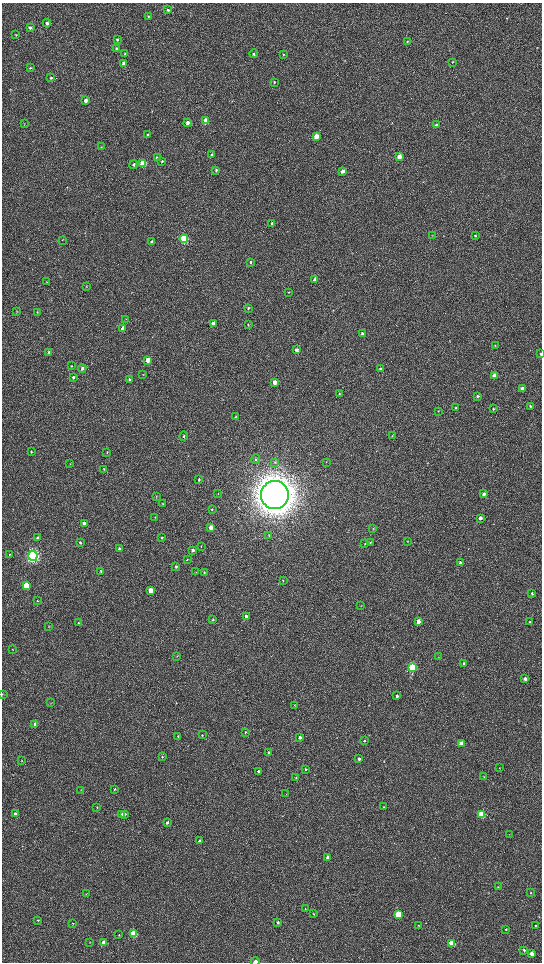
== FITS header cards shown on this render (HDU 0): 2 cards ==
NAXIS1  =                 1080 / length of data axis 1
NAXIS2  =                 1920 / length of data axis 2

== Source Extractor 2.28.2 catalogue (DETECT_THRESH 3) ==
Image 1080 x 1920 px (HDU 0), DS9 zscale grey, zoomed out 1/2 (1 PNG px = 2 x 2 image px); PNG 544 x 964 px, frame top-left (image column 1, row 1919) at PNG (2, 3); each listed source drawn as its Kron ellipse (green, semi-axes under 4 px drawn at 4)
Background 524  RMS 36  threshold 108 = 3 sigma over >= 5 px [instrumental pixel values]
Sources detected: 187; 5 cannot appear on this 1/2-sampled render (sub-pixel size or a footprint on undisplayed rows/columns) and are neither listed nor drawn; the other 182 listed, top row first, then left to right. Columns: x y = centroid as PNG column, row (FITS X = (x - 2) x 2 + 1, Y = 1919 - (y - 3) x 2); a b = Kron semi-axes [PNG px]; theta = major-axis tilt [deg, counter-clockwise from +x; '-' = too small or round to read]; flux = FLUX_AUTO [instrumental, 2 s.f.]
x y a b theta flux
168 10 4 3 - 7.9e+03
148 16 4 3 - 5.1e+03
47 23 4 4 - 1.6e+04
30 28 4 3 - 1.4e+04
16 35 3 2 - 4.3e+03
117 40 3 3 - 6.5e+03
407 42 4 3 - 6.6e+03
116 48 3 2 - 6.5e+03
125 53 3 3 - 5.9e+03
254 54 4 3 - 8.8e+03
283 54 4 3 - 6.7e+03
452 62 3 2 - 3.8e+03
124 63 4 3 - 2.4e+04
30 68 3 3 - 6.9e+03
51 78 4 3 - 1.1e+04
274 82 4 3 - 6.5e+03
86 100 4 3 - 3.3e+04
206 121 4 3 - 1.4e+05
24 123 3 3 - 4.7e+03
187 123 4 3 - 2.6e+04
436 125 4 3 - 1.2e+04
148 135 3 3 - 8.8e+03
316 136 4 3 - 1.0e+05
101 147 4 2 - 3.3e+03
212 155 4 3 - 1.2e+04
399 157 4 3 - 5.7e+04
157 158 4 3 - 1.2e+04
162 161 3 3 - 6.6e+03
143 163 4 3 - 2.7e+05
134 164 4 3 - 1.0e+04
216 170 4 3 - 8.1e+03
343 171 3 3 - 3.3e+04
272 223 4 3 - 8.4e+03
432 236 3 2 - 2.8e+03
475 236 3 3 - 5.4e+03
184 239 4 3 - 9.0e+05
62 240 3 2 - 2.4e+03
151 241 3 3 - 8.4e+03
250 262 4 3 - 9.6e+03
315 279 3 3 - 2.7e+04
47 282 3 2 - 2.6e+03
86 286 3 2 - 3.1e+03
289 292 4 2 - 4.2e+03
248 308 4 3 - 6.7e+03
17 312 3 2 - 2.9e+03
37 312 3 2 - 4.0e+03
126 319 3 2 - 3.3e+03
213 323 4 3 - 2.9e+04
248 325 3 3 - 3.9e+03
123 328 4 3 - 3.6e+04
362 334 4 3 - 2.1e+04
495 345 3 3 - 3.7e+03
297 350 4 3 - 3.1e+04
49 352 4 3 - 1.2e+04
541 354 3 2 - 7.0e+03
148 360 4 3 - 1.1e+05
71 366 3 3 - 4.8e+03
82 368 4 3 - 1.2e+04
380 369 3 3 - 1.2e+04
143 375 3 3 - 3.5e+03
494 375 3 3 - 4.2e+04
73 377 4 3 - 8.9e+03
129 380 4 3 - 1.3e+04
274 382 4 3 - 4.4e+04
522 388 3 3 - 2.1e+04
339 393 4 3 - 6.4e+03
478 396 3 3 - 1.1e+04
530 406 3 3 - 9.8e+03
455 407 3 3 - 4.8e+03
493 409 3 3 - 7.4e+03
438 411 3 2 - 3.7e+03
236 417 4 3 - 5.0e+03
184 436 4 3 - 9.2e+03
392 436 3 3 - 4.6e+03
31 452 3 2 - 5.1e+03
107 452 4 2 - 4.3e+03
256 459 5 3 - 9.1e+03
275 462 4 3 - 6.8e+03
326 462 3 2 - 3.9e+03
70 464 3 2 - 2.7e+03
104 469 3 2 - 5.6e+03
199 480 4 3 - 8.6e+03
218 493 3 2 - 2.8e+03
484 494 3 3 - 2.4e+04
275 495 14 13 - 1.9e+07
156 497 3 3 - 5.1e+03
162 504 3 2 - 3.8e+03
212 509 3 3 - 5.7e+03
155 517 3 2 - 2.8e+03
480 518 3 3 - 2.8e+04
84 524 3 3 - 7.3e+04
211 528 3 3 - 6.6e+04
373 528 4 2 - 4.9e+03
269 535 4 3 - 5.9e+03
38 538 3 3 - 1.7e+04
162 538 3 3 - 9.1e+03
407 541 3 3 - 4.3e+03
370 542 3 3 - 5.9e+03
80 543 3 3 - 9.5e+03
365 544 3 3 - 5.4e+03
201 546 3 2 - 3.9e+03
119 549 3 3 - 1.2e+04
193 550 3 3 - 1.7e+04
9 555 3 2 - 4.9e+03
33 556 5 4 - 2.5e+06
187 559 4 3 - 5.6e+03
460 562 4 3 - 1.0e+04
176 567 3 3 - 1.1e+04
101 571 4 2 - 5.7e+03
196 572 3 2 - 3.2e+03
204 572 3 3 - 4.6e+03
283 581 4 3 - 4.9e+03
26 586 3 3 - 4.0e+05
151 591 3 3 - 1.8e+05
532 593 3 2 - 8.3e+03
37 601 3 2 - 4.0e+03
361 606 3 2 - 2.6e+03
246 616 4 3 - 1.6e+04
213 619 4 3 - 8.2e+03
418 621 3 3 - 6.1e+04
529 622 4 3 - 7.6e+03
78 623 3 3 - 7.0e+03
49 627 3 2 - 3.0e+03
12 649 3 2 - 3.5e+03
177 656 3 3 - 4.4e+03
438 657 2 1 - 1.8e+03
464 663 3 3 - 1.0e+04
412 667 4 3 - 8.7e+05
525 678 3 3 - 2.2e+04
2 694 3 2 - 4.0e+03
397 696 3 3 - 1.6e+04
51 703 3 2 - 2.8e+03
294 705 3 2 - 2.3e+03
35 724 3 3 - 2.3e+04
246 732 4 3 - 7.1e+03
202 735 3 3 - 4.3e+03
178 736 3 3 - 5.1e+03
300 737 3 3 - 2.0e+04
364 741 3 3 - 6.6e+03
461 743 3 3 - 6.7e+04
269 753 3 3 - 1.1e+04
162 757 3 3 - 6.8e+03
359 759 3 3 - 1.7e+04
22 761 3 2 - 3.9e+03
499 768 3 2 - 3.3e+03
306 769 3 3 - 6.9e+03
258 771 3 3 - 1.6e+04
484 776 3 2 - 2.6e+03
296 778 2 2 - 2.5e+03
114 789 3 2 - 6.3e+03
81 790 3 2 - 2.8e+03
286 794 2 2 - 2.1e+03
97 807 3 2 - 3.4e+03
384 807 3 2 - 4.6e+03
15 814 3 3 - 1.9e+04
122 814 3 3 - 4.1e+04
125 814 3 3 - 1.3e+04
481 814 3 3 - 4.7e+05
167 822 3 2 - 1.0e+04
509 834 3 2 - 2.3e+03
200 841 3 3 - 3.0e+04
327 857 3 2 - 1.9e+04
498 887 4 3 - 5.7e+03
86 893 3 2 - 3.3e+03
531 893 3 3 - 5.2e+03
305 909 3 2 - 3.3e+03
314 914 3 2 - 3.5e+03
398 914 3 3 - 3.7e+05
38 920 3 3 - 5.2e+03
73 923 3 2 - 3.9e+03
278 923 3 3 - 1.6e+04
418 925 3 2 - 3.7e+03
536 926 3 2 - 9.5e+03
506 929 2 2 - 3.7e+03
134 934 3 3 - 4.3e+05
119 935 3 3 - 5.4e+03
90 942 3 2 - 3.2e+03
104 943 3 3 - 1.3e+05
452 944 4 3 - 2.4e+05
524 950 4 3 - 1.2e+04
532 954 3 3 - 7.2e+04
255 962 4 2 - 1.9e+04
At the frame edge (FLAGS 8, measured only in part): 3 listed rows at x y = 541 354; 2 694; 255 962
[5 sub-pixel or undisplayed-footprint detections neither listed nor drawn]